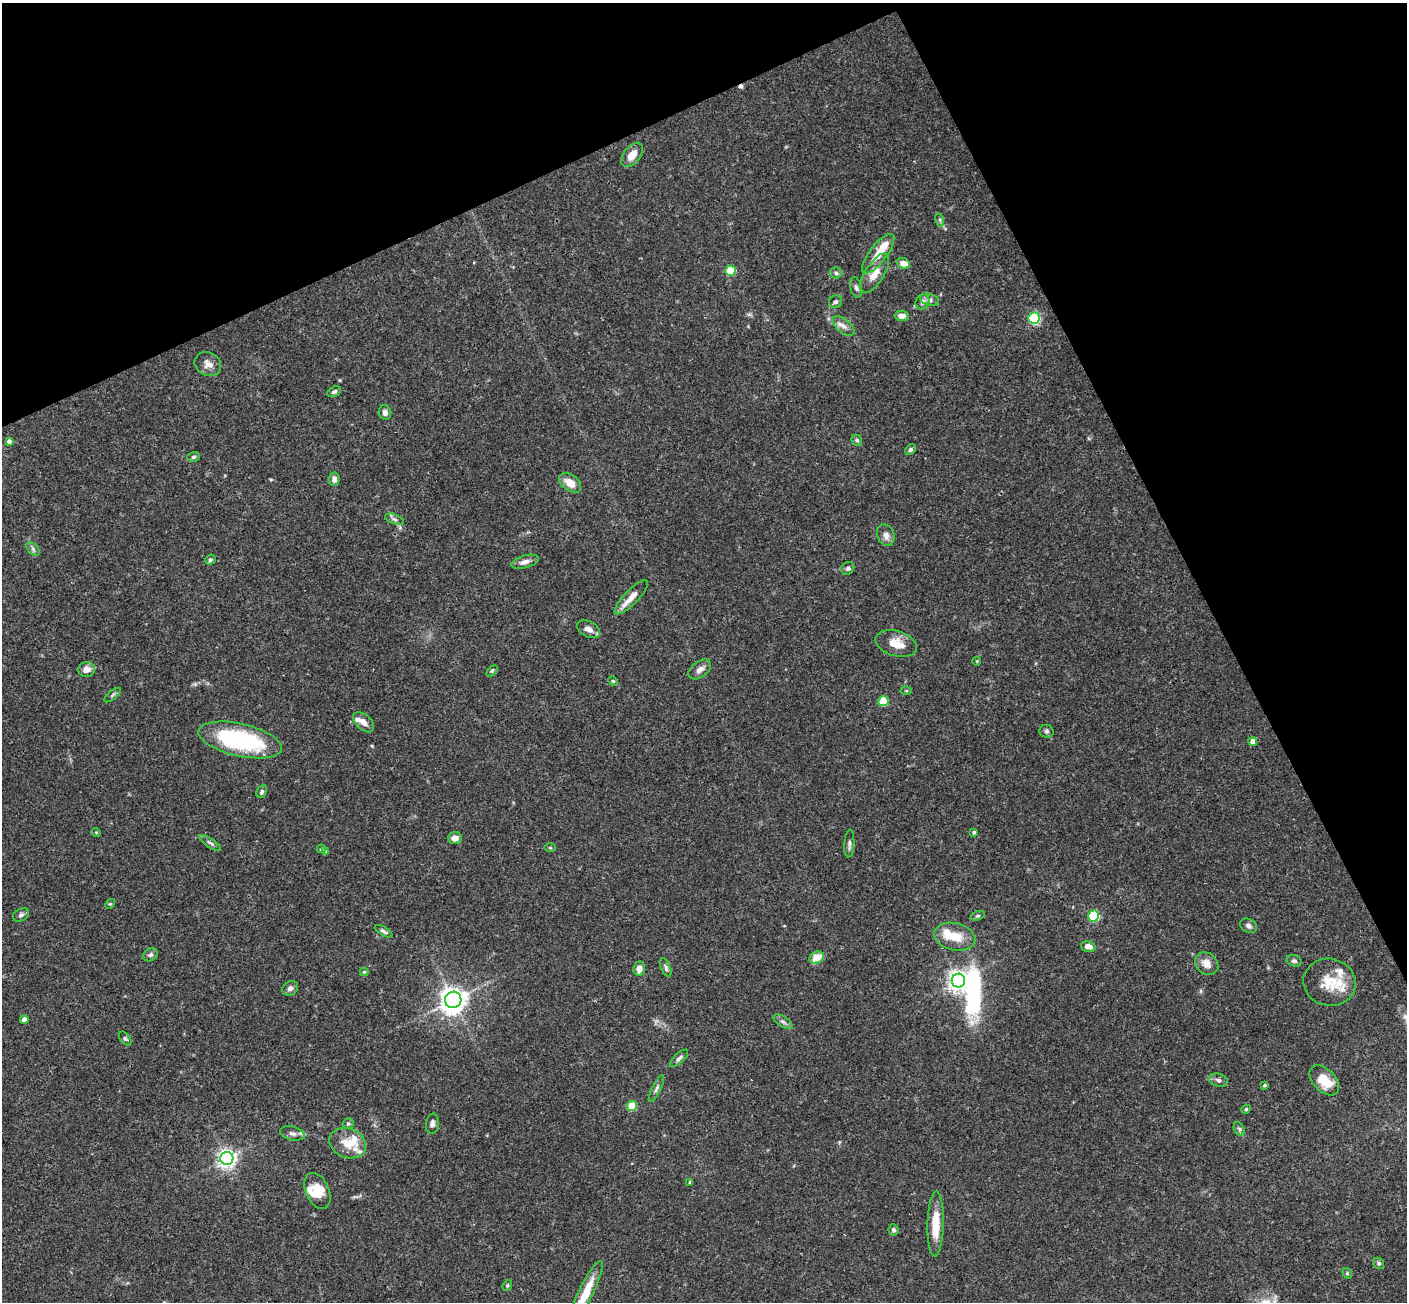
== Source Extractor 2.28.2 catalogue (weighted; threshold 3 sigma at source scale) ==
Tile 3 of 4 x 4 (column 3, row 1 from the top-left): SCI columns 2868-4272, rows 4215-5514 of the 5731 x 5696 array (HDU 1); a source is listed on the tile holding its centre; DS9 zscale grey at full resolution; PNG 1409 x 1304 px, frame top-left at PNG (2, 3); each listed source drawn as its Kron ellipse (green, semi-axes under 4 px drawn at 4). Shown black and unused: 24% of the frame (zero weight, under 3 of 4 exposures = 6% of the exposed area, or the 3 px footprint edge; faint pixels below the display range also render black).
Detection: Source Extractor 2.28.2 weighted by HDU 2 'WHT'; one run over the whole footprint, this tile lists its part. Background 0.0903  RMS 0.0037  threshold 0.0165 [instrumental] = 3 sigma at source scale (4.5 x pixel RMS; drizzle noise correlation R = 1.50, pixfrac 1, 0.05/0.05 arcsec/px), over >= 5 px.
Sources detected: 107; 2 inside a brighter object's white glare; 1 cosmic-ray / hot-pixel residue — neither listed nor drawn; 8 inside a brighter listed object's ellipse — not listed separately; the other 96 listed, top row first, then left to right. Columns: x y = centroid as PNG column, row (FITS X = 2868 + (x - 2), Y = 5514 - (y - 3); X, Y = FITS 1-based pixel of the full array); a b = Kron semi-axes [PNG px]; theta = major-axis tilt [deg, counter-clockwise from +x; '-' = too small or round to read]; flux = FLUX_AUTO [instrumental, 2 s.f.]
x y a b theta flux
632 155 14 8 51 4.6
940 220 7 4 -72 0.66
878 254 24 8 53 6.4
903 263 7 5 -23 3.2
730 271 5 5 - 17
836 273 6 5 - 0.75
875 273 23 9 58 5.1
856 288 11 5 -75 1.2
930 300 10 6 -17 1.2
835 302 6 6 - 0.97
922 302 8 6 58 1.4
902 316 7 5 -2 2.5
1034 318 5 5 - 37
844 326 13 6 -39 2.1
208 364 14 11 -30 2.7
334 392 7 5 26 0.77
385 412 7 6 - 1.4
857 440 6 5 - 0.59
9 441 4 4 - 1.2
910 450 6 5 - 0.75
193 457 6 4 16 0.64
334 479 6 5 - 2
570 483 12 8 -37 4.6
395 519 10 4 -21 1.1
886 535 11 8 -67 2.2
33 549 8 5 -46 0.92
210 560 5 5 - 0.65
525 562 14 6 15 2
848 568 7 6 - 0.84
631 597 22 7 46 3.9
589 629 12 7 -27 2.5
896 643 21 12 -16 5.3
977 661 4 3 - 0.28
86 669 8 7 - 2.8
700 669 13 8 36 2.1
492 671 6 4 45 0.54
613 681 5 4 - 0.43
906 691 5 3 - 0.35
112 695 10 3 40 0.64
883 701 5 5 - 13
364 722 12 7 -43 2.3
1046 731 7 6 - 0.84
240 740 43 16 -13 41
1253 741 4 4 - 3
262 791 7 4 64 0.8
96 832 5 3 - 0.31
974 832 4 3 - 0.65
455 838 7 6 - 2.4
210 843 13 4 -34 0.97
849 844 14 5 87 1.2
550 848 6 4 0 0.4
321 849 4 4 - 0.48
326 852 4 3 - 0.94
110 904 5 4 - 0.41
21 915 8 6 28 1.1
978 916 7 4 18 0.61
1094 916 5 5 - 31
1248 926 9 6 -30 1.3
384 931 10 3 -31 0.82
955 937 21 13 -12 7.9
1088 946 8 5 -14 2.2
150 955 7 6 - 0.93
817 957 7 5 29 6.1
1294 961 8 5 -18 0.93
1207 964 12 10 -42 3.4
666 968 10 4 -69 0.94
639 969 7 6 - 2.5
364 972 4 4 - 0.47
958 981 7 6 - 220
1329 982 26 23 -12 11
290 988 8 6 40 1.3
453 1000 8 8 - 350
24 1020 4 4 - 2.7
783 1022 11 5 -34 1.1
125 1039 8 5 -51 0.74
679 1058 11 5 43 1.1
1218 1080 9 6 -17 1.2
1324 1080 18 11 -46 7.9
1265 1085 3 3 - 0.55
656 1089 15 4 64 1.2
632 1106 5 5 - 12
1246 1109 5 4 - 0.4
348 1124 6 5 - 0.65
432 1124 10 6 85 1.3
1239 1129 7 5 -60 0.76
292 1133 13 7 -14 1.7
348 1143 19 14 -22 6.5
227 1158 6 6 - 170
690 1182 3 3 - 0.46
317 1191 19 11 -66 5.9
936 1224 32 8 89 8.2
894 1230 6 5 - 0.86
1379 1263 6 5 - 0.66
1347 1273 6 4 -49 0.49
507 1285 6 4 69 0.5
585 1293 36 7 64 9.2
Isophote crosses this tile's border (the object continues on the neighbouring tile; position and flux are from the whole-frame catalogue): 1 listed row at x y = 585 1293